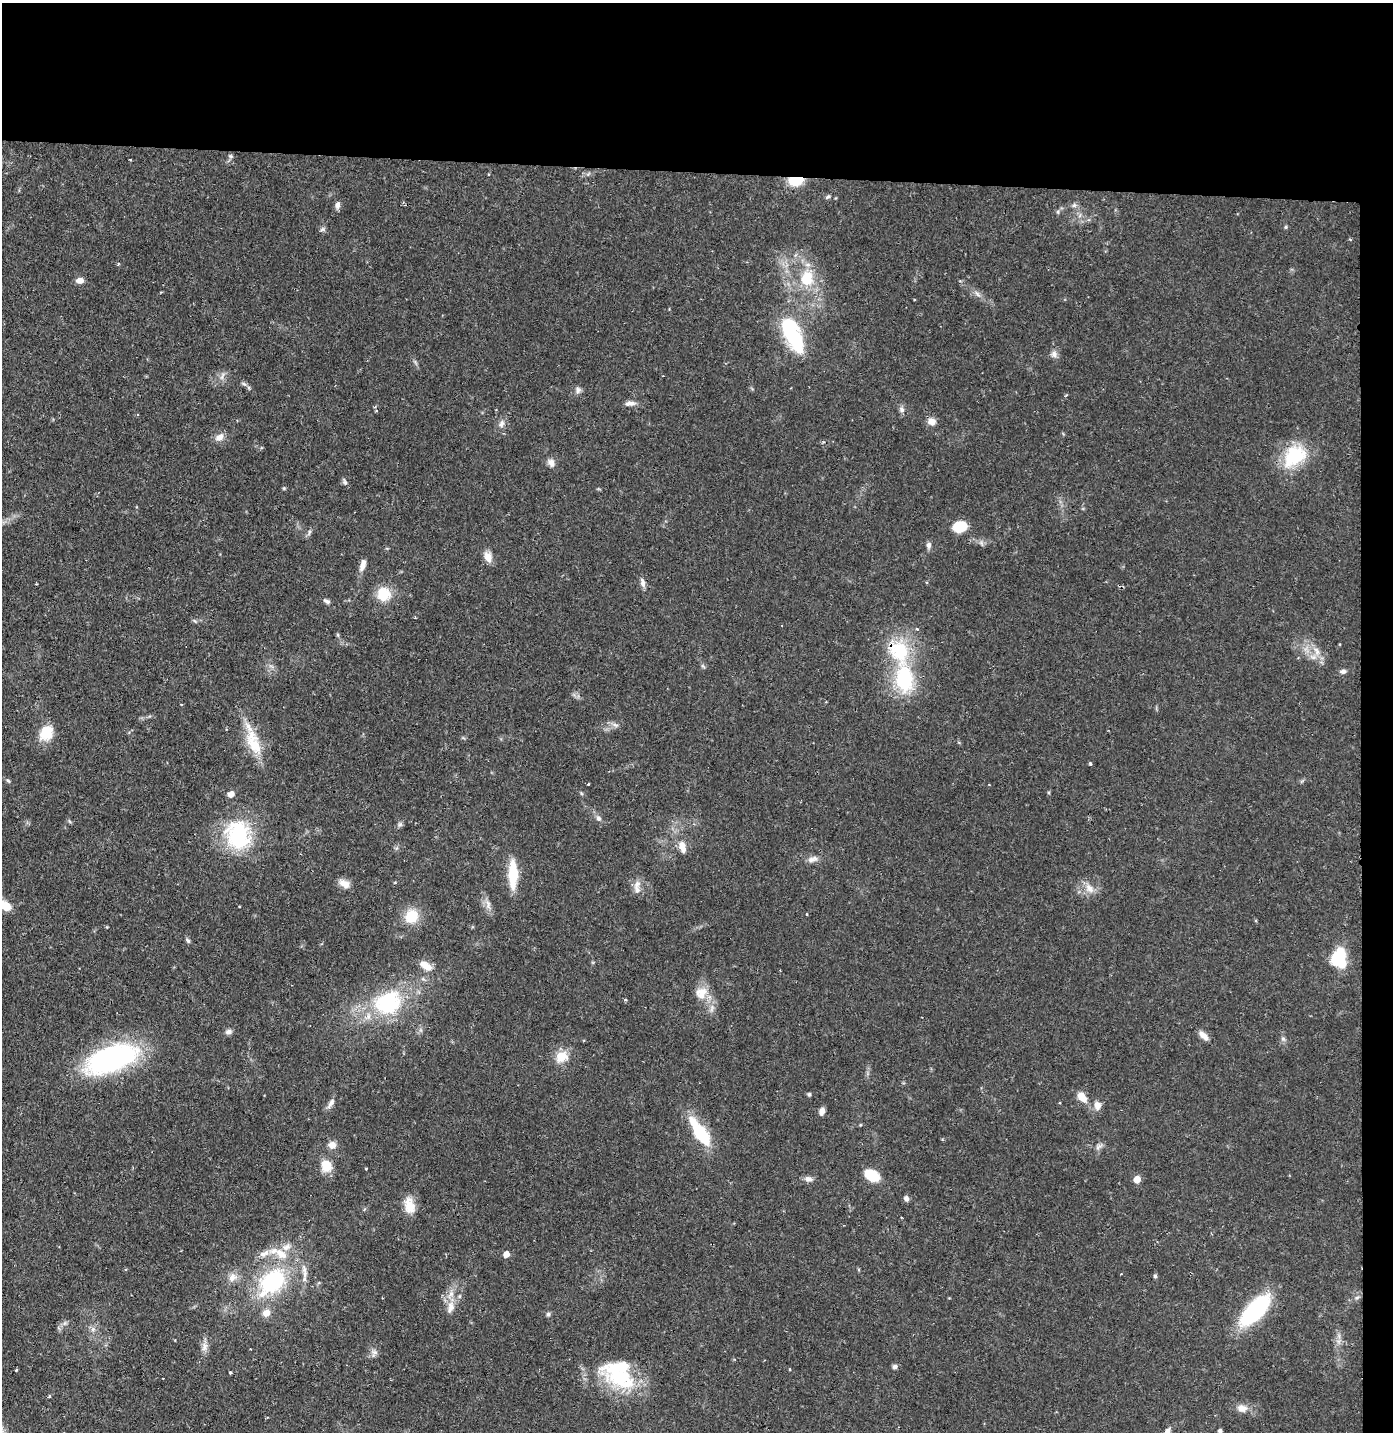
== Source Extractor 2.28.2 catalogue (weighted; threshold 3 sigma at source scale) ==
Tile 3 of 3 x 3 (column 3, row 1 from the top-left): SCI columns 2858-4248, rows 2862-4291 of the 4325 x 4291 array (HDU 1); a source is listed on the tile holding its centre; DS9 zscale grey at full resolution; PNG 1395 x 1434 px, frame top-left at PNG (2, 3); no overlay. Shown black and unused: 14% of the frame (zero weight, under 2 of 3 exposures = <1% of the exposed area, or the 3 px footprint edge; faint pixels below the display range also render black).
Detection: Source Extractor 2.28.2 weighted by HDU 2 'WHT'; one run over the whole footprint, this tile lists its part. Background 0.13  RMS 0.0054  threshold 0.0245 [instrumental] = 3 sigma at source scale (4.5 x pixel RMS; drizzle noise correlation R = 1.50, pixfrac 1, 0.05/0.05 arcsec/px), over >= 5 px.
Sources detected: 119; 2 inside a brighter object's white glare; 1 cosmic-ray / hot-pixel residue — not listed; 4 inside a brighter listed object's ellipse — not listed separately; the other 112 listed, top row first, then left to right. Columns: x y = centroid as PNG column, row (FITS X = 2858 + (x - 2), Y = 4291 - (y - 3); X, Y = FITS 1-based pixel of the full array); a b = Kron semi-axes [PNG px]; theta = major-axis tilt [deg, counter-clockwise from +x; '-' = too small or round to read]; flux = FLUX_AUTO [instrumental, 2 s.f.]
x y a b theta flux
230 156 6 5 - 0.98
130 159 3 2 - 0.54
796 180 13 8 10 19
828 197 8 5 30 1.1
337 205 9 6 88 2.1
1074 205 7 4 1 1.2
1058 212 6 4 -72 0.75
1286 227 6 4 90 0.68
323 229 7 6 - 1.3
1350 239 5 3 - 0.46
806 278 21 17 75 18
80 280 8 6 2 3.9
977 294 12 4 -48 2
793 335 38 18 -66 42
1054 354 10 9 - 2.6
222 376 12 4 71 1.7
244 384 8 4 -43 1.3
578 390 9 7 -80 1.9
630 403 13 6 4 2.8
902 410 8 7 - 1.9
137 415 4 3 - 0.56
932 421 10 8 -26 3.9
502 424 11 7 72 2.5
220 437 12 8 34 4
1294 456 32 23 41 29
551 463 10 8 -60 3.1
345 482 8 6 -62 1.4
960 526 13 10 11 14
309 532 10 4 67 1.2
929 545 9 6 88 1.9
488 557 12 9 -76 5.1
363 565 16 6 73 3.8
643 583 11 6 -78 2.5
384 594 13 13 - 15
327 601 10 5 -24 1.5
195 621 6 4 -70 0.76
917 629 5 4 - 0.73
1317 651 12 7 -68 4.2
1343 671 9 6 15 1.8
904 679 29 18 -83 41
46 733 17 14 51 13
254 745 32 17 -57 17
1091 764 3 3 - 1.3
8 781 5 4 - 0.85
588 784 4 2 - 0.4
231 794 7 6 - 3.3
599 818 8 7 - 1.9
69 821 6 4 -70 0.72
400 824 7 6 - 1.3
238 835 39 33 -79 46
682 847 17 9 -76 5.4
813 859 15 7 13 3.3
513 874 26 9 -90 21
344 883 15 8 -30 4.1
637 884 12 8 49 3.4
1089 888 16 9 -47 5.2
488 904 14 6 -89 2.8
5 905 22 11 -32 9.5
806 914 3 2 - 0.52
412 916 14 13 - 14
188 941 8 5 -62 1.1
1339 958 18 14 88 27
425 965 17 8 -34 5.8
701 993 19 16 38 8.1
626 1000 4 3 - 0.75
388 1003 41 32 23 48
228 1032 9 7 13 1.9
1203 1036 14 7 -43 3.9
1283 1039 7 5 -44 1.3
562 1057 18 14 24 8.4
111 1059 51 22 21 120
809 1094 5 4 - 0.9
1082 1097 12 8 -50 7.5
331 1103 15 6 54 2.4
1097 1105 10 8 -86 4.1
822 1111 8 6 78 2.9
700 1133 27 10 -56 36
332 1145 10 9 - 3.6
1098 1147 9 4 38 1.5
326 1166 13 11 -75 9.3
366 1169 3 3 - 0.49
872 1175 16 10 -32 14
809 1179 11 7 -6 2.4
1137 1179 5 5 - 8.3
906 1198 6 5 - 2.1
409 1206 22 13 -79 8.7
901 1217 3 2 - 0.39
264 1253 18 8 24 5.2
281 1254 21 12 -39 10
506 1254 5 5 - 5
305 1273 13 6 -89 3.4
1155 1276 5 5 - 0.95
232 1277 14 10 41 4.6
272 1282 32 21 44 56
460 1296 6 4 70 0.84
1357 1298 6 4 2 0.99
451 1307 18 9 81 5.8
1255 1311 36 14 47 66
266 1313 9 9 - 4.7
548 1314 6 5 - 1.1
93 1329 7 6 - 1.7
204 1347 13 8 88 3.4
375 1352 10 7 7 2.4
895 1367 7 6 - 1.4
789 1369 4 2 - 0.49
16 1370 3 3 - 0.58
230 1372 3 3 - 1.1
620 1378 53 23 -24 40
49 1396 4 3 - 0.76
1242 1408 13 9 -12 4.7
1167 1431 9 6 63 2.4
1220 1431 4 4 - 1.5
Overlapping masked pixels (flux is a lower limit): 1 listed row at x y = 796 180
Isophote crosses this tile's border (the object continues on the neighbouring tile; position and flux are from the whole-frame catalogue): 3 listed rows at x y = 5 905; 1167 1431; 1220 1431
Unlisted compact peaks at least as high as the median listed source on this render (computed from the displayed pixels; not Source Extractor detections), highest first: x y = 284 488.